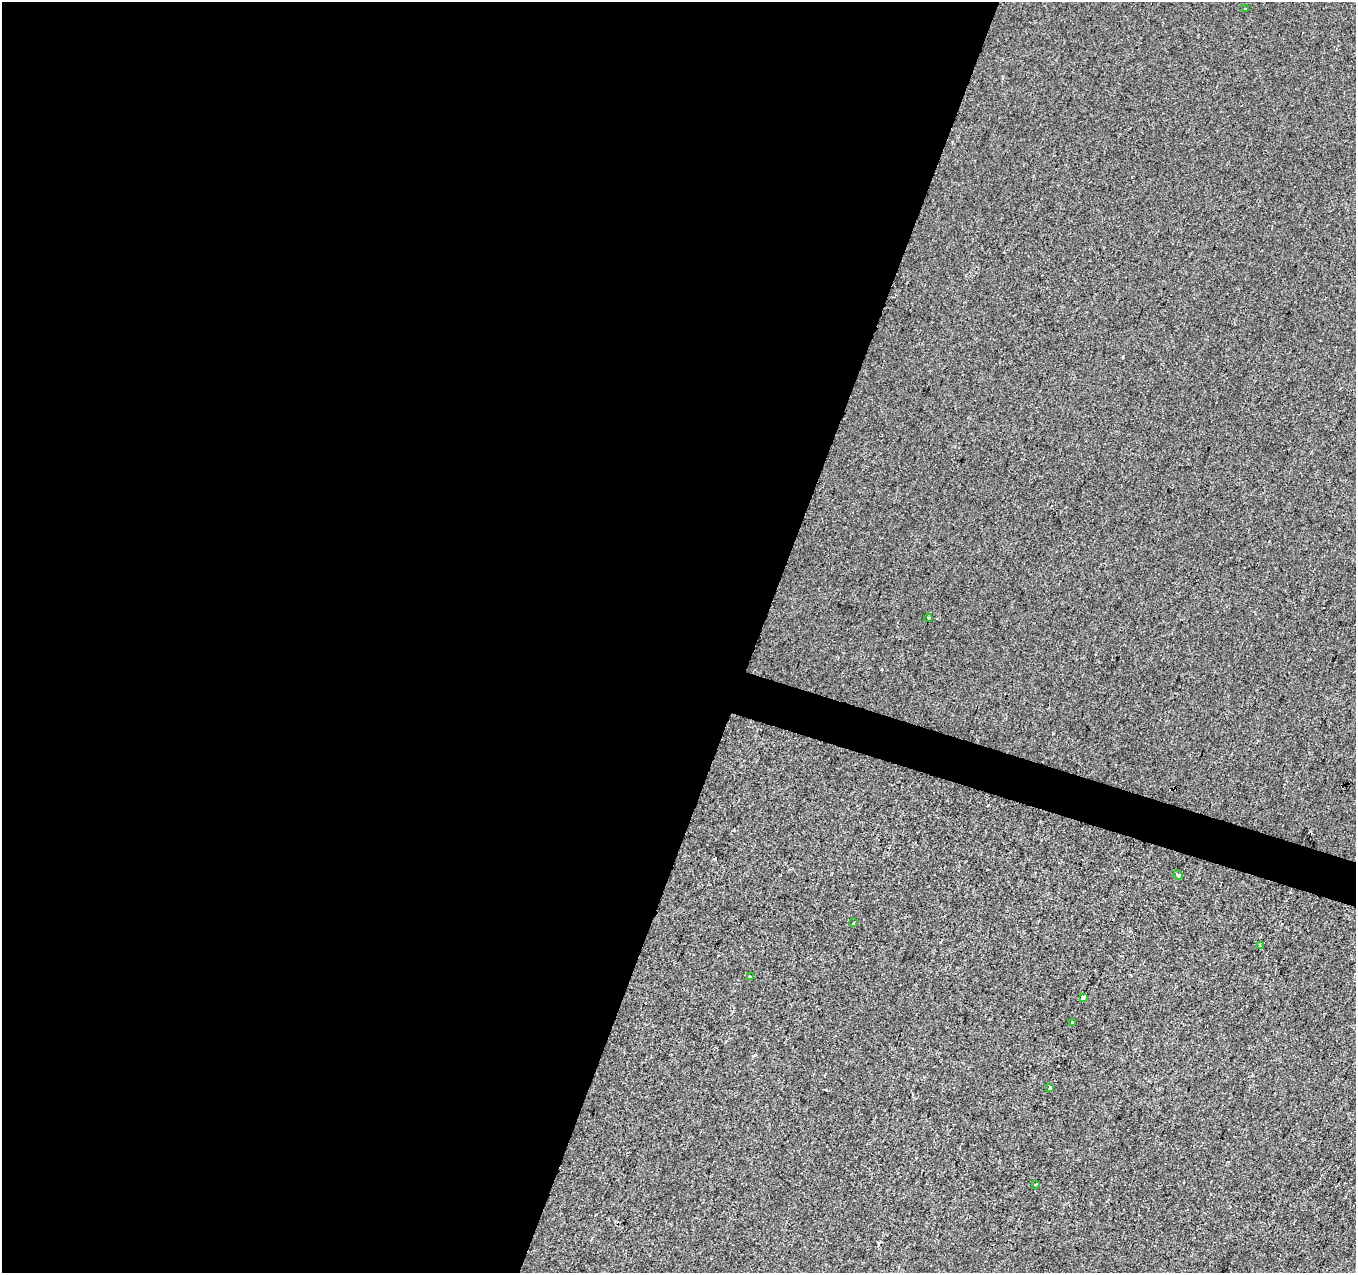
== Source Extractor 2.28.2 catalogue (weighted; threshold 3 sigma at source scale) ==
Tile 5 of 4 x 4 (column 1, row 2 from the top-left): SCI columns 8-1361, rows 2819-4089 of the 5422 x 5573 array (HDU 1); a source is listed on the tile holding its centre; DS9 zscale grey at full resolution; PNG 1358 x 1275 px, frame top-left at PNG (2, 2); each listed source drawn as its Kron ellipse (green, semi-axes under 4 px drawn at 4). Shown black and unused: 58% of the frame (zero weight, under 2 of 3 exposures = <1% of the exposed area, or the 3 px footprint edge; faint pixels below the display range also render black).
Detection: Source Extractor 2.28.2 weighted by HDU 2 'WHT'; one run over the whole footprint, this tile lists its part. Background -5.66e-04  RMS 0.0041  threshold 0.0187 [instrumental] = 3 sigma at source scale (4.5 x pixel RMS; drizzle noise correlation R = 1.50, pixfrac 1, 0.0396/0.0396 arcsec/px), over >= 5 px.
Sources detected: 13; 3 cosmic-ray / hot-pixel residue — neither listed nor drawn; the other 10 listed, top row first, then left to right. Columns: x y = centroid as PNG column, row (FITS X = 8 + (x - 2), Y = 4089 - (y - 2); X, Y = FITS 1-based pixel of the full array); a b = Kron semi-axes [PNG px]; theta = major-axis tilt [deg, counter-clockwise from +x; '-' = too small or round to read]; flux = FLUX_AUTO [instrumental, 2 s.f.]
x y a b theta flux
1245 9 3 3 - 0.64
928 618 4 2 - 0.7
1178 875 5 4 - 0.67
854 923 3 2 - 0.37
1260 945 4 3 - 0.42
750 977 3 3 - 1.5
1083 997 3 3 - 11
1072 1022 3 2 - 0.52
1050 1088 4 3 - 0.83
1036 1184 4 2 - 0.93